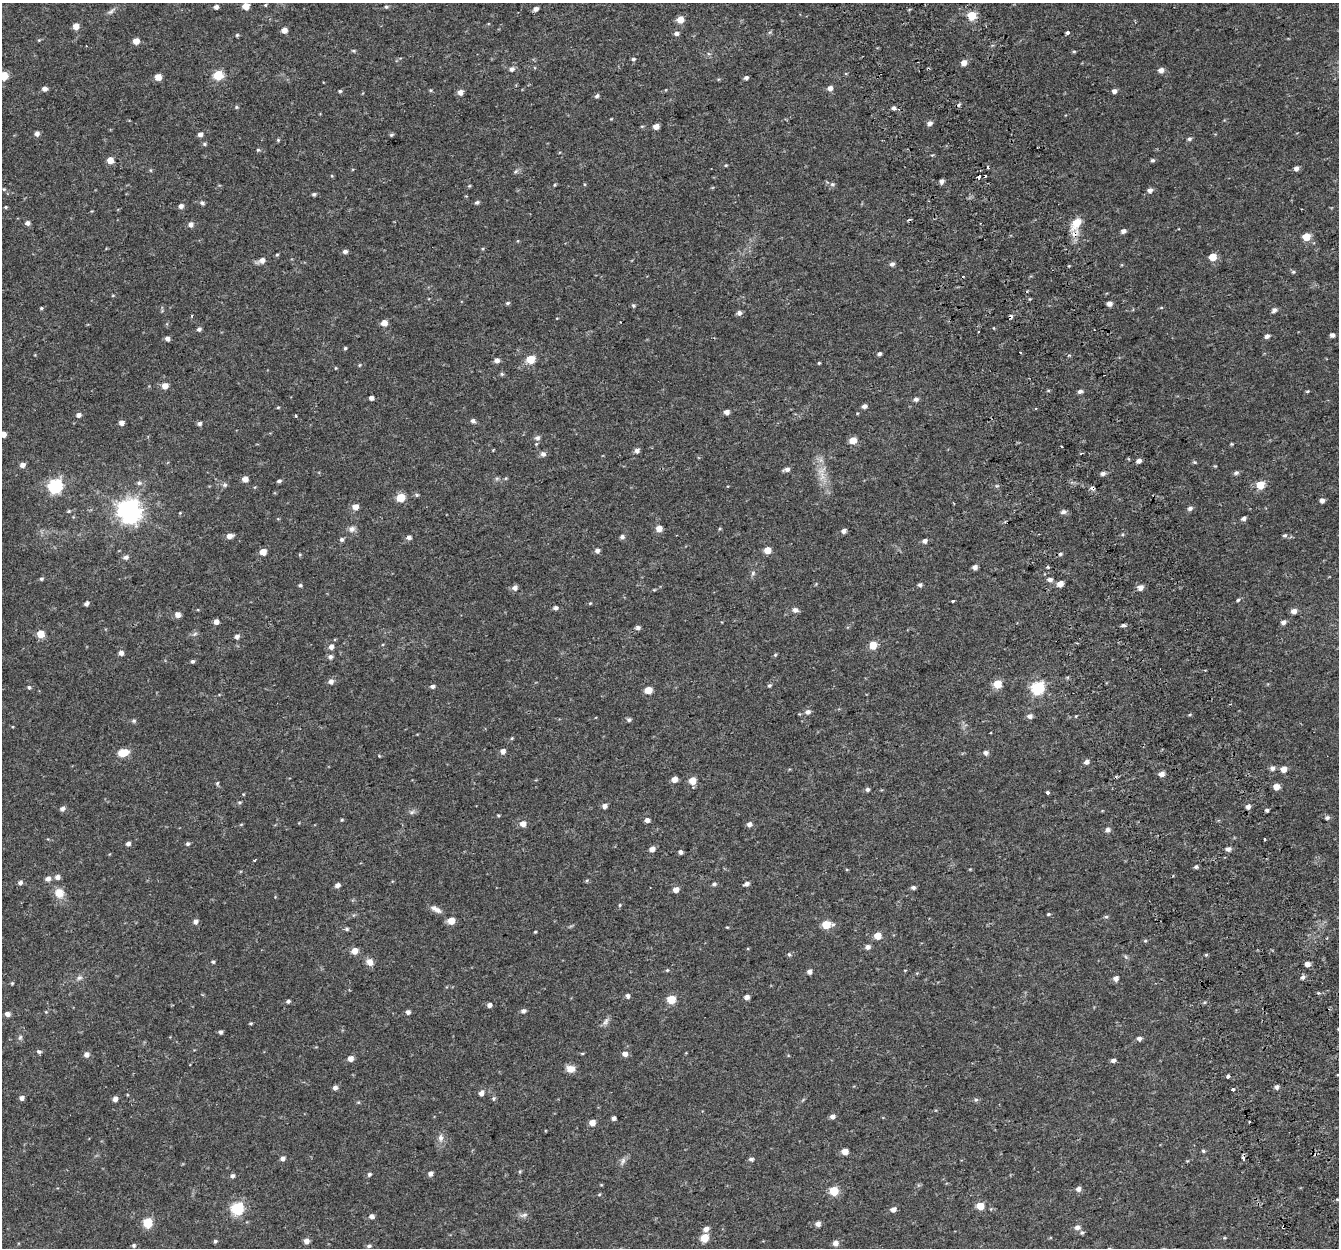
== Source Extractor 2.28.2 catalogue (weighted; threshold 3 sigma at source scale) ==
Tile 6 of 4 x 4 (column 2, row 2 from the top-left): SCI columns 1392-2728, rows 2575-3820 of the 5459 x 5201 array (HDU 1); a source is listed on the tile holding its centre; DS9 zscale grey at full resolution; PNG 1341 x 1250 px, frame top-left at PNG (2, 3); no overlay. Shown black and unused: <1% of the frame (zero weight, under 2 of 3 exposures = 3% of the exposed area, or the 3 px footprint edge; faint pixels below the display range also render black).
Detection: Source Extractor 2.28.2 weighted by HDU 2 'WHT'; one run over the whole footprint, this tile lists its part. Background 0.0422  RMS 0.0052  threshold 0.0233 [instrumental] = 3 sigma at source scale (4.5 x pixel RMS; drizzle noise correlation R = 1.50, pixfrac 1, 0.0396/0.0396 arcsec/px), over >= 5 px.
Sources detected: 345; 8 cosmic-ray / hot-pixel residue — not listed; the other 337 listed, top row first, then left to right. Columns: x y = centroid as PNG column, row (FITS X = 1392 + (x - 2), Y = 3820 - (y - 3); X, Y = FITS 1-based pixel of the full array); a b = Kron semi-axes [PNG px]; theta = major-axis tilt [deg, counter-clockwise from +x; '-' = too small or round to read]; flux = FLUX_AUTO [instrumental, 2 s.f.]
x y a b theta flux
265 5 4 4 - 0.54
246 6 5 5 - 6.8
216 7 4 4 - 1.8
386 7 6 4 -20 0.76
536 9 5 4 - 1.9
111 11 13 5 42 1.6
972 16 5 5 - 25
680 20 5 5 - 6.9
76 26 5 5 - 5.2
284 30 4 4 - 4.2
676 33 5 5 - 1.7
1067 33 4 3 - 2.2
237 35 4 4 - 0.68
39 40 4 3 - 0.46
136 41 5 4 - 5.4
353 51 6 4 -2 0.74
1074 51 5 3 - 0.59
633 59 5 4 - 0.78
964 63 5 4 - 4.1
511 69 7 5 28 1.8
1161 70 5 5 - 3.3
218 75 5 5 - 28
3 76 5 5 - 18
158 77 5 5 - 5.6
746 78 5 4 - 1.3
830 88 5 5 - 2.5
44 89 5 5 - 2.1
430 90 5 3 - 0.55
340 91 4 3 - 0.72
1114 91 4 4 - 2.3
460 92 5 5 - 3.4
597 96 6 5 - 1
959 104 6 3 21 0.75
236 107 5 4 - 0.62
893 108 4 4 - 1.5
930 123 6 5 - 2
642 126 5 3 - 0.5
656 126 5 4 - 3.8
37 133 5 5 - 2.2
200 134 5 4 - 2.1
391 135 5 4 - 0.78
1189 139 6 5 - 1.1
278 140 5 4 - 0.58
204 144 5 4 - 0.83
258 150 5 5 - 0.69
110 160 5 5 - 5.9
1153 160 4 4 - 0.97
726 165 4 3 - 0.48
987 167 3 2 - 0.69
1296 168 5 4 - 2.3
150 170 5 3 - 0.49
516 171 7 4 32 0.96
986 176 3 2 - 0.59
979 177 3 3 - 2.2
942 181 5 4 - 1.9
832 184 6 5 - 1
555 185 5 3 - 0.48
469 186 5 4 - 0.52
4 189 5 4 - 0.52
1150 190 5 5 - 2.1
314 194 5 4 - 0.87
477 202 5 4 - 0.99
202 203 5 5 - 1.1
181 206 5 5 - 2.1
6 207 4 4 - 0.59
27 223 5 5 - 1.9
1076 223 18 11 63 8.3
191 224 5 5 - 2.2
1123 231 5 4 - 1.8
1306 237 5 5 - 12
345 251 5 4 - 1.5
277 255 4 4 - 0.59
1213 257 5 5 - 8.7
262 260 8 6 26 3.1
892 264 5 5 - 1.6
1069 266 3 3 - 0.47
1293 272 5 5 - 0.75
113 296 5 3 - 0.46
507 303 5 4 - 0.78
1110 304 5 4 - 2.6
633 306 5 4 - 0.73
41 308 4 4 - 0.6
1274 310 6 5 - 1.9
739 313 6 6 - 1.7
557 318 4 2 - 0.32
384 323 5 5 - 5
994 328 4 2 - 0.36
199 329 5 4 - 1.5
1332 335 4 4 - 1.9
1267 336 5 4 - 1.8
167 339 5 4 - 1.9
345 348 4 3 - 0.68
879 354 4 4 - 1.3
1069 355 5 3 - 0.55
530 359 5 5 - 17
497 360 5 5 - 2.4
819 363 3 3 - 0.55
359 365 4 4 - 0.5
335 368 4 3 - 0.4
502 374 6 5 - 0.74
165 386 5 5 - 4.7
1080 391 6 4 18 1.5
1307 391 5 3 - 0.53
371 398 4 4 - 2
916 399 6 5 - 1.6
864 406 4 4 - 2
278 407 5 3 - 0.49
1036 408 3 2 - 0.53
727 412 5 4 - 2.6
78 415 5 4 - 2
296 416 3 3 - 2.9
473 421 6 5 - 1.5
121 423 5 4 - 2.5
199 423 5 5 - 1.3
3 434 5 4 - 4.8
537 438 8 6 -2 1.4
853 440 5 5 - 9.6
1232 444 4 4 - 0.54
1061 446 3 2 - 0.63
637 451 5 5 - 1.9
543 454 7 6 - 1.6
1139 461 5 4 - 2.3
1195 462 6 4 -21 0.66
22 465 5 5 - 2.5
787 469 7 5 17 2
1103 473 6 4 8 1.8
1236 473 6 5 - 1.2
822 476 14 7 -83 4.3
506 478 5 3 - 0.54
245 479 5 4 - 4.2
279 481 6 4 18 0.97
139 483 7 5 0 1.2
225 485 7 5 21 1
1260 485 5 5 - 16
55 486 6 6 - 92
1092 488 4 3 - 5.4
417 495 5 5 - 0.76
401 497 5 5 - 15
1322 501 5 4 - 2.2
355 507 5 5 - 4.3
1190 508 6 5 - 1.5
69 511 5 4 - 0.57
130 511 8 8 - 410
1063 512 6 5 - 1.7
1244 518 5 4 - 1.4
659 528 5 5 - 5.3
352 529 9 7 41 2.1
844 531 4 4 - 2.2
1285 535 6 5 - 0.97
229 536 6 4 14 3.4
409 537 5 5 - 1.8
622 537 5 4 - 1.6
342 539 5 5 - 1.2
925 541 5 5 - 1.8
767 550 5 5 - 6.3
597 551 5 5 - 1.8
263 552 5 5 - 7.2
300 554 5 3 - 0.49
1060 554 5 4 - 0.92
126 557 6 5 - 1.8
975 567 4 4 - 2.3
1047 567 3 3 - 1.6
753 573 7 5 49 1
41 579 5 4 - 0.88
1049 580 6 5 - 1.6
1060 584 5 4 - 4.9
300 585 4 4 - 0.8
920 585 5 4 - 1.2
1140 587 5 5 - 3.8
515 588 6 6 - 2.3
1238 600 5 4 - 0.71
953 601 3 3 - 2.4
590 603 5 4 - 0.54
86 604 5 4 - 1.4
555 608 5 5 - 1.3
795 610 6 5 - 2.2
1294 611 5 5 - 3.2
178 615 5 5 - 3.7
216 622 4 4 - 2.7
1284 622 6 5 - 1.8
1123 625 5 4 - 1.1
638 628 5 4 - 1.9
41 634 5 5 - 9.3
195 634 7 5 32 1.1
237 636 5 5 - 1.9
873 645 5 5 - 15
331 647 6 5 - 2.3
121 653 5 5 - 2.2
775 655 5 5 - 0.63
330 657 6 5 - 1.5
193 661 5 4 - 1
1205 670 3 2 - 0.43
331 681 6 5 - 2.3
997 684 5 5 - 16
769 685 5 4 - 0.81
432 686 5 4 - 1.7
29 687 5 4 - 1
1037 688 6 6 - 70
648 690 5 5 - 9.1
808 712 7 6 - 1.9
1189 715 5 3 - 0.49
1030 716 6 5 - 1.8
629 720 5 5 - 1
134 721 5 5 - 0.91
512 738 5 3 - 0.54
503 751 5 5 - 2.5
123 753 10 6 14 9.3
986 753 5 5 - 1.7
379 756 4 3 - 0.39
1086 762 5 4 - 2.4
1273 768 6 5 - 2
1284 769 5 5 - 5.2
1162 774 5 5 - 2.7
674 779 5 4 - 3.9
692 781 5 5 - 7.8
217 783 5 4 - 0.6
1276 787 5 5 - 4.8
867 789 5 5 - 1.2
1047 792 3 3 - 6.9
239 802 5 4 - 0.65
604 806 5 4 - 2.5
1248 807 5 4 - 2.2
62 809 6 5 - 1.9
1267 810 4 3 - 1.1
412 812 7 4 44 1.1
498 815 4 3 - 0.52
1327 818 6 6 - 1.2
342 820 4 4 - 0.5
647 820 4 4 - 2.2
241 824 5 3 - 0.46
523 824 5 5 - 3.6
749 824 5 5 - 2
1108 830 5 5 - 1.7
1265 839 3 3 - 1.8
128 844 4 4 - 1.8
188 844 5 5 - 0.99
652 849 5 4 - 3.4
1228 849 6 5 - 1.9
680 852 4 4 - 1.6
255 860 3 2 - 0.81
1196 867 5 5 - 0.95
57 877 6 5 - 2.3
48 879 6 6 - 2.4
20 882 6 5 - 1.4
714 884 6 4 19 1
746 884 6 4 20 1.7
337 885 5 4 - 2.3
913 888 5 4 - 1.3
676 890 5 4 - 4
59 893 11 9 -64 6.3
620 905 4 4 - 0.53
436 909 15 7 -28 2.7
1048 914 5 3 - 0.58
1106 917 5 5 - 0.79
451 921 5 5 - 8
195 922 6 5 - 1.8
826 925 6 5 - 16
727 927 4 3 - 0.43
347 929 6 4 -14 0.88
535 932 3 3 - 0.44
877 936 5 5 - 9.5
1145 941 4 4 - 0.62
868 947 6 5 - 2
354 951 5 5 - 4.9
789 954 5 4 - 0.75
213 962 4 4 - 0.75
370 962 9 7 -45 3.4
1307 964 5 4 - 3.3
667 970 5 4 - 0.58
809 971 5 4 - 2
1303 977 6 5 - 1.3
79 978 8 7 - 1.6
1116 978 5 5 - 2.6
12 983 4 4 - 0.57
1318 993 4 4 - 0.58
628 996 5 4 - 1.5
746 997 5 4 - 2.3
671 999 5 5 - 18
288 1001 5 4 - 1
489 1005 4 4 - 2.1
523 1011 6 5 - 1.6
408 1012 5 4 - 1.7
7 1014 5 4 - 2.5
606 1021 12 6 60 1.8
251 1023 4 3 - 0.58
220 1032 4 4 - 1.2
20 1037 7 5 68 1.1
1139 1039 5 4 - 1.8
39 1052 6 5 - 1.1
582 1053 5 3 - 0.52
87 1054 6 5 - 2.3
625 1054 6 5 - 2.5
351 1058 5 5 - 3.6
1113 1060 5 4 - 1.6
571 1069 10 8 -11 3.9
1228 1076 4 3 - 7
1277 1087 5 4 - 1.3
335 1088 5 5 - 1.8
1233 1089 3 3 - 3.5
481 1093 5 5 - 2.7
22 1098 4 4 - 2
494 1098 5 5 - 0.82
115 1099 5 4 - 2.4
976 1100 6 5 - 0.94
832 1116 5 5 - 2
614 1118 4 4 - 1.6
592 1123 5 5 - 4.3
441 1138 8 7 - 2.2
845 1151 5 4 - 5.6
1203 1151 5 4 - 0.69
283 1158 5 4 - 2
1243 1158 3 3 - 3.9
751 1159 6 4 -5 1.3
623 1161 10 5 66 1.8
520 1171 5 4 - 0.59
369 1174 5 5 - 0.98
430 1174 5 4 - 1.9
232 1176 5 5 - 1.4
1078 1189 6 5 - 2.2
833 1191 5 5 - 23
599 1194 5 3 - 0.52
980 1206 5 5 - 9.6
237 1208 6 6 - 62
893 1209 5 5 - 2.8
524 1215 12 5 13 1.8
372 1216 5 5 - 2.1
147 1223 5 5 - 27
818 1224 5 5 - 2.3
1077 1227 7 5 6 2.1
706 1229 6 5 - 2.6
1082 1233 5 5 - 0.93
705 1238 5 5 - 12
215 1241 5 4 - 0.92
306 1241 5 5 - 3
835 1243 5 5 - 2.8
134 1245 5 5 - 0.88
369 1246 6 5 - 1.2
Overlapping masked pixels (flux is a lower limit): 2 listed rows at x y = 1076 223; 1092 488
Isophote crosses this tile's border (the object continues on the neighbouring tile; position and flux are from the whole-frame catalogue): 2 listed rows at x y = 3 76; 3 434